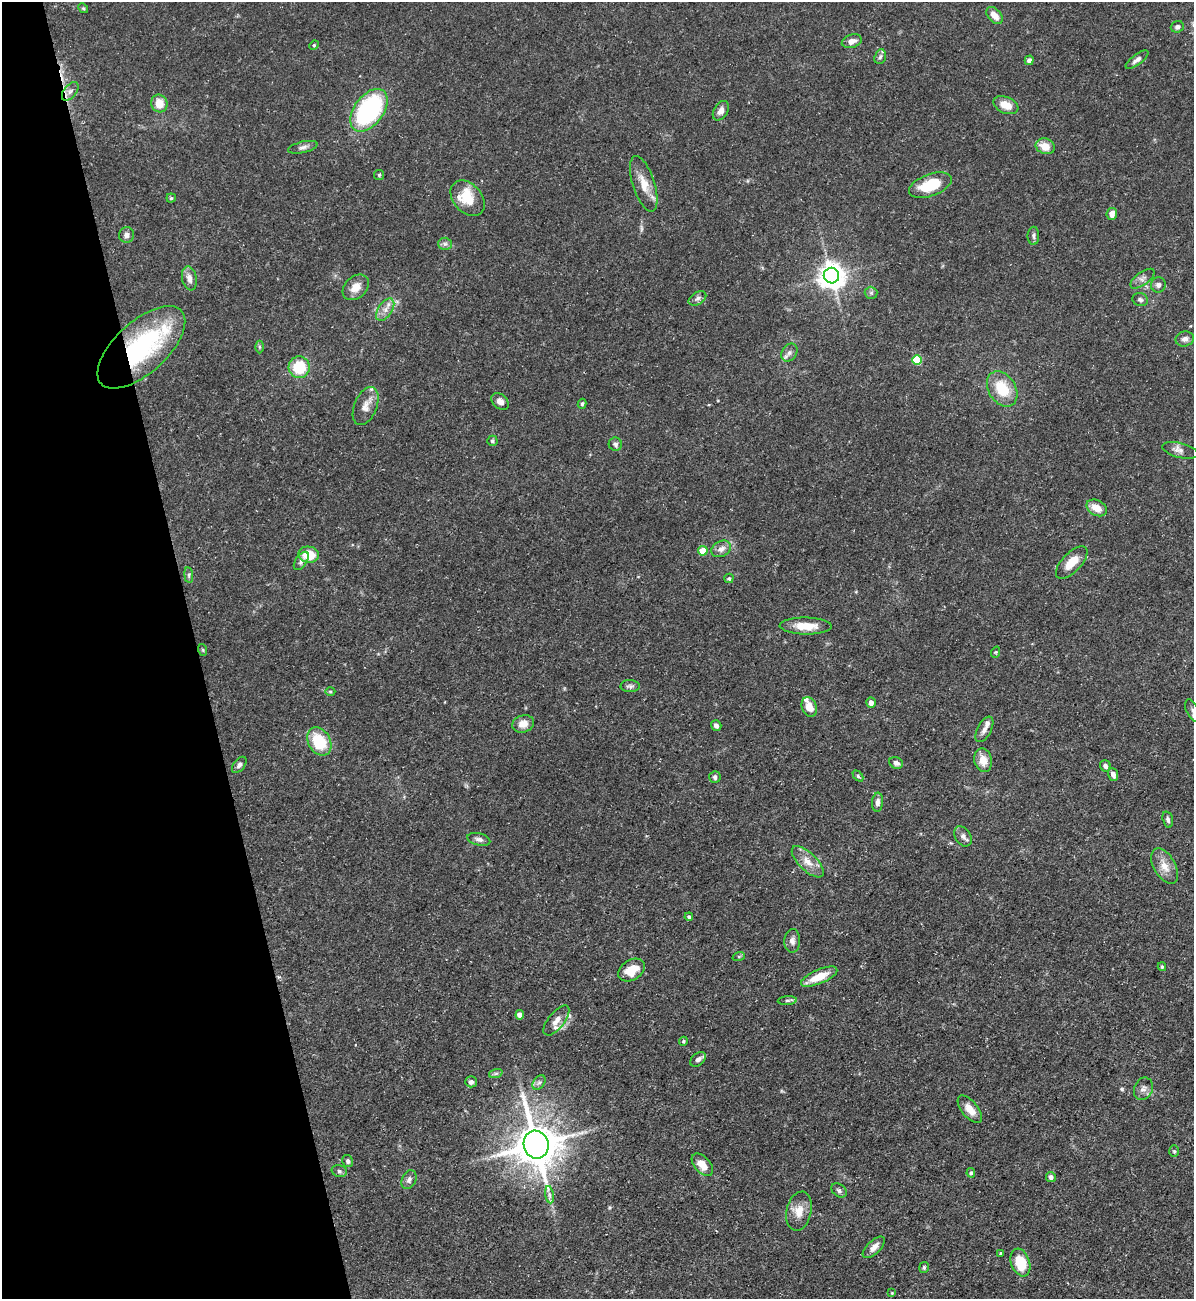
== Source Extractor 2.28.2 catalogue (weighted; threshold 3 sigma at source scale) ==
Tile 5 of 4 x 4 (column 1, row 2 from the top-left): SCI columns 142-1333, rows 2597-3893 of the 5172 x 5191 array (HDU 1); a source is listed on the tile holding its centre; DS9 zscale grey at full resolution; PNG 1196 x 1301 px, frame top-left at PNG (2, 2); each listed source drawn as its Kron ellipse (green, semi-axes under 4 px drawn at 4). Shown black and unused: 16% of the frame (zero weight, under 3 of 5 exposures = <1% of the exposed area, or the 3 px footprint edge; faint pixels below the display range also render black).
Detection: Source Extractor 2.28.2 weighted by HDU 2 'WHT'; one run over the whole footprint, this tile lists its part. Background 0.0757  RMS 0.0041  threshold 0.0185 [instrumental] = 3 sigma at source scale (4.5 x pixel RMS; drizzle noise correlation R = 1.50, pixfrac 1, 0.05/0.05 arcsec/px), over >= 5 px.
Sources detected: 114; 3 inside a brighter listed object's ellipse — not listed separately; the other 111 listed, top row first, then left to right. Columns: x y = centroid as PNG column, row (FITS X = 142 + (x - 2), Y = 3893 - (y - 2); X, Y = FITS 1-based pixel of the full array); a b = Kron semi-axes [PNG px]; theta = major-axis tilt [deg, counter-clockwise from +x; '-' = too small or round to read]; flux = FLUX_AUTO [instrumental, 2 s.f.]
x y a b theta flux
83 8 5 4 - 0.54
995 15 10 6 -47 3.9
1177 27 6 5 - 1.4
852 41 10 6 17 2.6
314 45 5 4 - 0.56
880 57 7 5 72 1
1029 60 5 4 - 1.6
1137 60 13 5 36 1.7
70 91 11 6 52 2
159 103 9 8 - 6.1
1006 105 13 8 -22 5.6
369 110 24 14 54 64
721 111 10 7 58 2.4
1045 146 10 7 -18 5.6
303 147 15 5 13 1.7
379 175 5 5 - 0.62
644 184 29 11 -72 6.9
930 185 22 11 20 14
171 198 4 4 - 0.52
468 198 20 14 -49 13
1112 214 6 5 - 2.9
126 235 8 7 - 1.8
1033 236 9 6 89 1.2
445 244 6 6 - 1.1
831 276 8 7 - 460
189 278 12 7 -80 2.8
1143 279 14 6 36 2
1158 285 7 7 - 1.5
356 287 15 11 43 4.7
871 293 6 6 - 0.9
697 298 9 6 31 1.4
1140 300 8 6 -19 1.2
385 310 12 7 56 2.9
1185 339 9 7 13 1.9
141 347 54 26 42 59
259 347 6 4 -89 0.6
789 353 10 7 56 1.9
917 360 5 5 - 19
299 367 11 10 - 15
1002 389 19 13 -58 13
500 401 10 7 -43 2.4
582 404 5 4 - 0.67
366 406 20 11 67 4.5
492 441 5 5 - 0.93
615 444 7 6 - 1.3
1180 450 18 7 -14 2.5
1097 508 11 7 -28 4.9
721 549 10 8 27 2.5
703 551 5 4 - 9
309 555 10 8 -11 10
301 561 10 5 55 1.5
1072 563 20 9 46 6.4
189 575 8 4 -83 0.93
729 578 5 4 - 0.7
806 626 26 8 -1 7.6
203 650 6 3 -71 0.47
996 652 6 3 71 0.41
630 686 10 6 0 1.2
330 692 5 3 - 0.49
871 703 5 4 - 2.1
809 707 10 7 -69 4.8
1193 710 12 6 -64 1.4
523 724 11 8 19 4
716 725 5 5 - 1.4
984 729 14 7 61 2.3
319 741 15 11 -60 16
983 760 12 9 -76 5.5
896 763 7 5 -25 1.7
239 765 9 5 50 1.3
1105 766 6 5 - 1.4
1113 774 7 5 -70 1.8
858 776 6 4 -46 0.59
715 777 6 5 - 1.4
877 802 9 5 85 1.9
1168 819 8 5 -73 1.1
963 836 11 7 -56 1.8
479 839 12 6 -13 1.6
808 862 20 9 -44 4.9
1165 866 19 10 -60 5.1
689 917 4 4 - 0.9
792 941 12 8 88 1.8
739 956 6 4 19 0.63
1162 967 4 3 - 0.65
631 970 15 10 32 7.6
819 977 19 7 23 8.1
787 1000 9 4 4 0.92
520 1015 4 4 - 3.6
556 1020 18 8 52 3.9
683 1041 4 4 - 0.61
698 1059 9 6 39 1.6
496 1073 7 4 19 0.84
471 1082 6 5 - 1.7
539 1082 8 5 53 1.2
1143 1089 11 9 66 2.2
970 1109 16 8 -50 4.8
536 1145 14 12 -71 1400
1174 1151 6 5 - 0.64
348 1161 6 5 - 1
702 1165 13 7 -48 5.1
339 1171 8 6 -16 1.1
971 1173 4 4 - 0.81
1051 1177 5 5 - 1.7
409 1180 10 7 68 1.7
839 1190 8 6 -37 1.1
549 1195 9 4 -81 1.2
799 1211 20 12 77 5.6
874 1247 14 6 44 2.7
1001 1253 4 3 - 0.48
1020 1262 14 9 -71 13
924 1267 5 4 - 0.74
892 1293 3 3 - 0.32
Overlapping masked pixels (flux is a lower limit): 1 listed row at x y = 141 347
Isophote crosses this tile's border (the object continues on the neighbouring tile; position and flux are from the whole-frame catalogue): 2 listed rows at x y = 1177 27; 1193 710